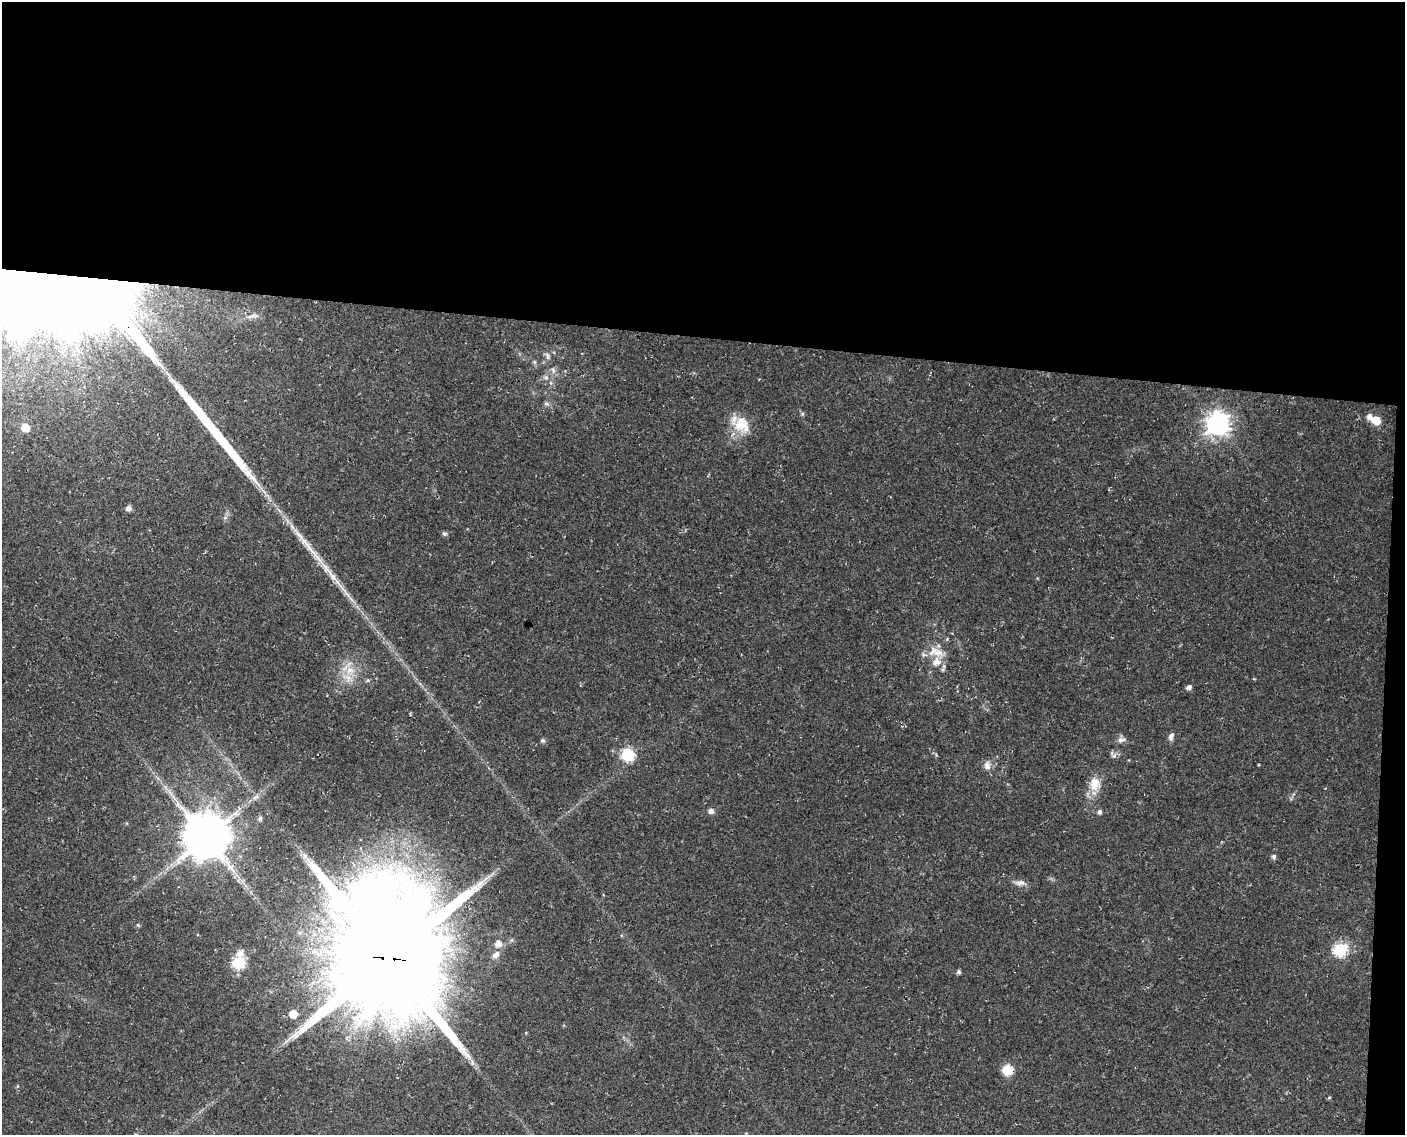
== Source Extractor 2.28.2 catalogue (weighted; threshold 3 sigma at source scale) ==
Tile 3 of 3 x 4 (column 3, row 1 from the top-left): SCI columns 3149-4551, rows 3409-4541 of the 4897 x 4553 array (HDU 1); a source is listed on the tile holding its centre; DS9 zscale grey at full resolution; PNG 1407 x 1137 px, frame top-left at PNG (2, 2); no overlay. Shown black and unused: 31% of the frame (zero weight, under 3 of 4 exposures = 5% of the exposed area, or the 3 px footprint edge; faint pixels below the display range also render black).
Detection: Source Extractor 2.28.2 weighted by HDU 2 'WHT'; one run over the whole footprint, this tile lists its part. Background 0.0198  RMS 0.0035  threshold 0.0157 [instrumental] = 3 sigma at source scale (4.5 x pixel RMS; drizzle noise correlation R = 1.50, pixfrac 1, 0.0396/0.0396 arcsec/px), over >= 5 px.
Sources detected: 52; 2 inside a brighter object's white glare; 2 long thin detections or spike segments (spike, bleed or trail) — not listed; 1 inside a brighter listed object's ellipse — not listed separately; the other 47 listed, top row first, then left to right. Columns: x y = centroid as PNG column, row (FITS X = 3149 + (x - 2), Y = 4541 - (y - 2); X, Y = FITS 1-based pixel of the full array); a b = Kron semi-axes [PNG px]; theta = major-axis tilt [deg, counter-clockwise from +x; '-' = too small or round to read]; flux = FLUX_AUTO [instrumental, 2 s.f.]
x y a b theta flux
11 282 127 64 -12 1400
254 315 11 6 -3 1.5
547 356 10 6 -71 1.2
534 362 6 5 - 0.62
553 370 10 6 -74 1.2
546 377 7 4 0 0.77
546 404 6 6 - 0.87
802 414 5 5 - 0.52
1369 416 7 7 - 1.7
1376 420 6 6 - 7.5
1218 424 8 8 - 280
742 425 25 20 -42 8.5
25 427 5 5 - 6.9
128 508 8 6 27 1.2
225 517 6 4 2 0.61
444 534 8 5 4 0.66
947 639 5 4 - 0.38
936 653 19 10 -1 4.6
350 670 13 11 33 4.6
1189 687 5 5 - 1.4
1171 736 10 6 71 1.3
543 740 5 5 - 0.78
1121 740 12 7 18 1.4
628 754 7 6 - 37
1113 755 12 5 -52 1.1
987 765 11 8 -87 2
1095 784 20 15 89 5.3
256 797 11 5 17 1.1
711 811 7 6 - 1.3
1099 812 5 5 - 0.92
260 818 5 5 - 0.79
206 837 12 12 - 1800
1274 856 5 5 - 0.92
486 878 11 4 34 1.5
1020 883 14 7 0 1.7
138 925 5 4 - 0.42
498 943 7 6 - 2.3
1340 950 7 6 - 42
241 953 7 6 - 2.2
496 954 12 7 39 1.6
388 958 38 33 -78 11000
239 962 6 6 - 39
959 972 5 5 - 0.76
293 1014 6 5 - 8
1008 1070 13 12 - 5.1
1329 1098 5 3 - 0.35
136 1134 5 3 - 0.35
Overlapping masked pixels (flux is a lower limit): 4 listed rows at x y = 11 282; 206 837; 388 958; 1008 1070
Isophote crosses this tile's border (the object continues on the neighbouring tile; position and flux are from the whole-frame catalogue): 2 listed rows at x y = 11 282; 136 1134